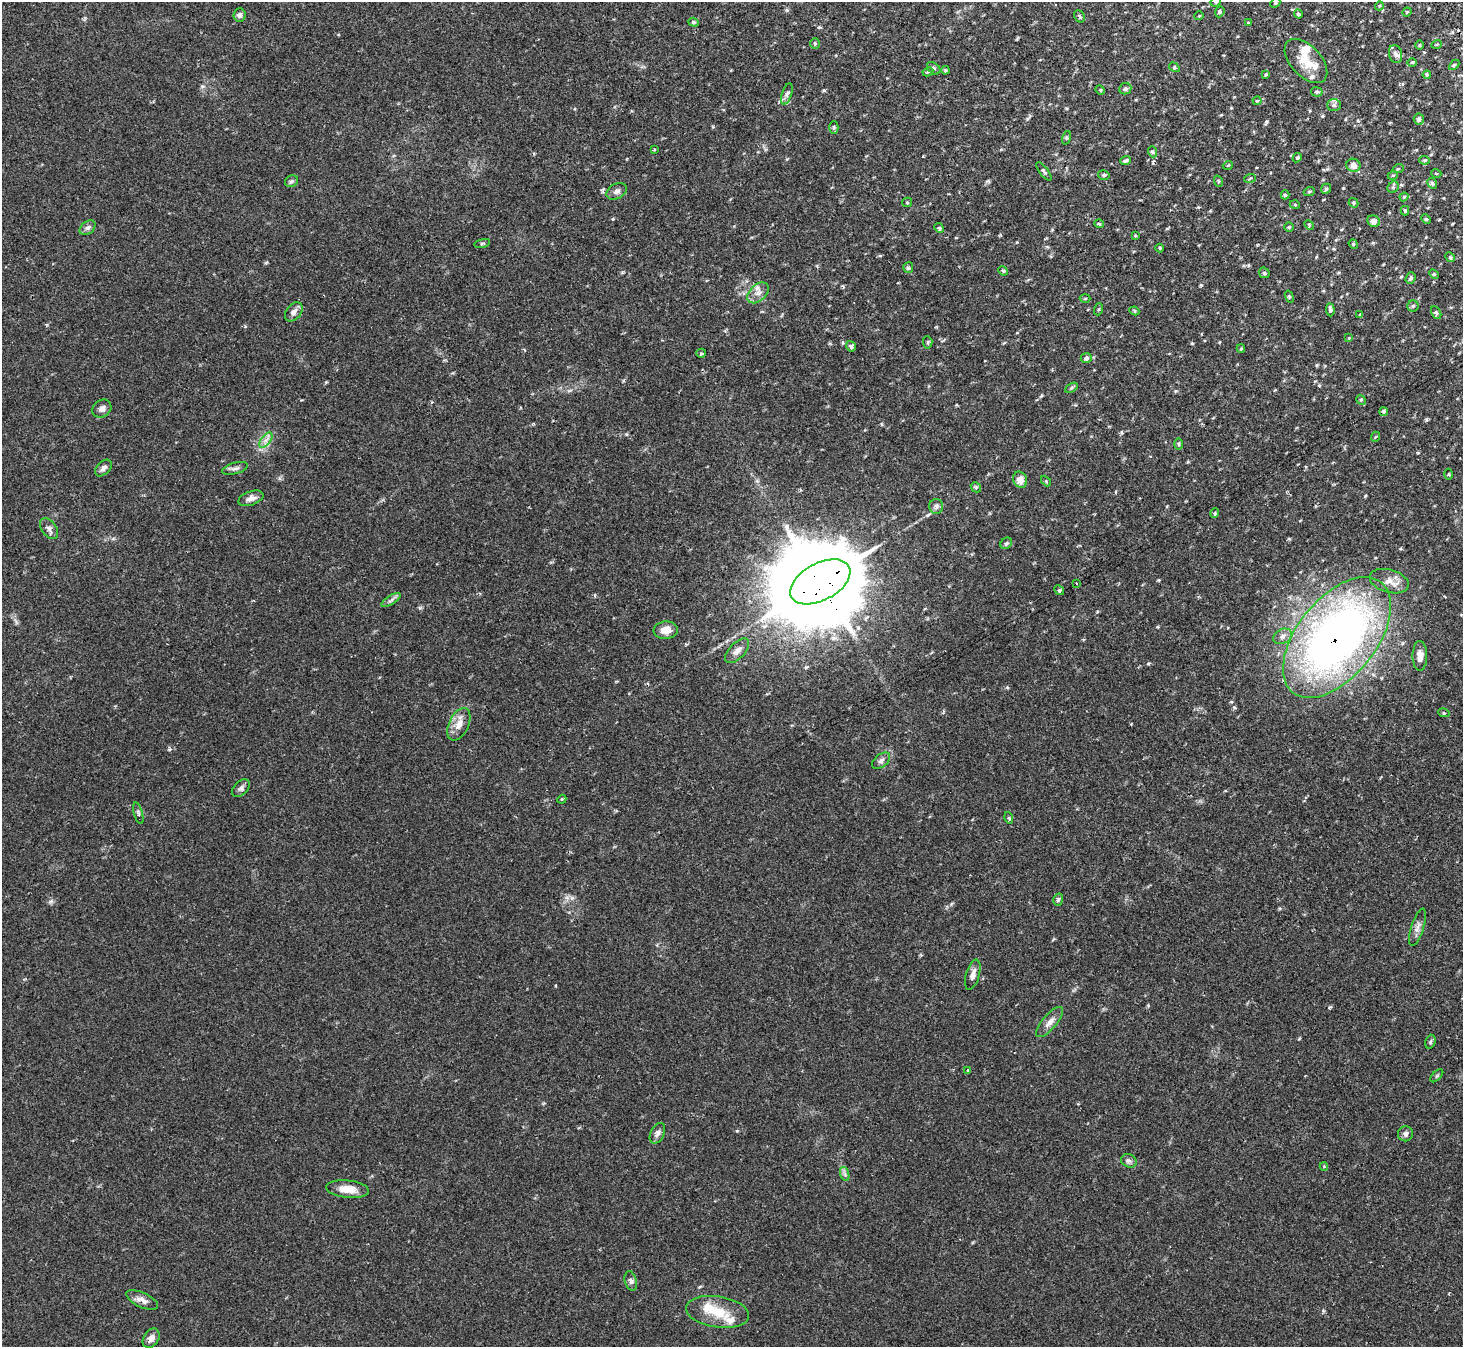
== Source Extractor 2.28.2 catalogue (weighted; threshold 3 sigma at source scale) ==
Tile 10 of 4 x 4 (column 2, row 3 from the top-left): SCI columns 1516-2976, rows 1540-2884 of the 5948 x 5908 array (HDU 1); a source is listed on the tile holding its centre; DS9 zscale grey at full resolution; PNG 1465 x 1349 px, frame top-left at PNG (2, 2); each listed source drawn as its Kron ellipse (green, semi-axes under 4 px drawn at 4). Shown black and unused: <1% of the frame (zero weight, under 2 of 3 exposures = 3% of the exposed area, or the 3 px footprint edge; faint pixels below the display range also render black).
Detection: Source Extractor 2.28.2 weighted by HDU 2 'WHT'; one run over the whole footprint, this tile lists its part. Background 0.0546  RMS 0.0051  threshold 0.023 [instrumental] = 3 sigma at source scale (4.5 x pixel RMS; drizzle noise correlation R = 1.50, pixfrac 1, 0.05/0.05 arcsec/px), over >= 5 px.
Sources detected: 153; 9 inside a brighter listed object's ellipse — not listed separately; the other 144 listed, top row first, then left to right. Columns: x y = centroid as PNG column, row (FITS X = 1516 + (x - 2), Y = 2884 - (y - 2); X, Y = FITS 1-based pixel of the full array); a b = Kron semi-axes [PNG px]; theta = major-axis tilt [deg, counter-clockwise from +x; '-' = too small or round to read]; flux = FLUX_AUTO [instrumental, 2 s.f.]
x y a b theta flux
1216 2 5 4 - 0.61
1275 3 5 4 - 0.52
1379 6 4 3 - 0.4
1220 12 6 4 69 0.85
1407 12 5 4 - 0.48
1298 14 4 4 - 0.94
239 15 7 6 - 1.6
1079 16 6 5 - 1
1199 16 5 3 - 0.36
694 22 5 4 - 0.7
1248 23 4 3 - 0.56
815 44 5 4 - 0.63
1437 44 5 3 - 0.44
1420 45 5 3 - 0.48
1395 54 9 6 -77 1.7
1306 61 26 15 -47 11
1412 62 5 3 - 0.5
1454 65 6 4 44 0.65
1174 67 6 3 -33 0.57
934 68 7 5 -41 1.2
945 70 4 3 - 0.54
928 72 5 4 - 0.67
1266 74 4 3 - 0.47
1427 75 4 3 - 0.66
1125 89 6 5 - 1.3
1100 90 5 4 - 0.54
1317 92 6 4 -9 0.86
787 94 11 5 72 1.4
1257 101 4 4 - 0.46
1334 105 7 6 - 1.3
1419 119 5 5 - 1.5
834 127 6 4 89 0.86
1066 138 7 4 72 0.74
654 149 3 2 - 0.42
1153 152 6 4 -68 0.77
1297 158 5 4 - 0.87
1424 160 5 4 - 0.59
1126 161 5 4 - 1.1
1228 165 5 3 - 0.44
1353 165 7 6 - 3.9
1398 169 6 3 20 0.54
1044 171 11 4 -53 1.2
1436 173 5 3 - 0.4
1104 175 6 4 -13 0.88
1393 175 5 3 - 0.45
1250 178 6 3 21 0.57
292 181 7 5 32 0.97
1218 181 6 3 -72 0.63
1432 183 6 4 -57 1.1
1393 187 6 5 - 0.83
1326 189 5 4 - 0.72
617 191 11 7 28 2.1
1309 192 5 3 - 0.46
1285 195 4 4 - 0.66
1404 197 4 4 - 0.47
907 202 5 4 - 0.62
1353 203 5 4 - 0.61
1295 205 5 3 - 0.51
1405 211 4 4 - 0.96
1426 219 5 3 - 0.63
1374 221 6 5 - 2.9
1099 224 5 4 - 0.61
1309 225 5 4 - 0.62
1289 227 4 4 - 0.67
88 228 9 6 39 1.6
939 228 5 4 - 0.68
1135 236 3 3 - 0.49
482 243 8 3 13 0.71
1353 244 5 4 - 0.55
1160 248 4 4 - 0.59
1450 257 5 4 - 0.7
908 268 5 5 - 0.95
1003 271 5 4 - 0.65
1264 273 6 4 -45 0.82
1434 274 5 4 - 0.7
1411 278 6 4 69 1.1
758 293 12 8 43 3.4
1289 297 6 4 -71 0.66
1085 299 5 3 - 0.45
1413 306 6 5 - 0.86
1099 309 6 4 71 0.63
1330 310 6 4 -85 1.3
1134 311 5 4 - 0.77
294 312 11 7 51 2.2
1436 313 7 4 -62 1.1
1360 314 3 3 - 0.77
1349 338 4 3 - 0.38
928 342 6 4 -85 0.76
851 346 5 4 - 1.2
1241 349 4 4 - 0.5
701 353 5 4 - 0.62
1086 358 5 5 - 1.5
1071 388 7 4 31 0.71
1361 400 5 4 - 0.61
102 409 10 8 36 2.4
1383 412 4 3 - 0.94
1375 437 5 3 - 0.41
266 440 9 4 53 2.1
1178 444 6 4 -90 0.69
103 468 10 6 43 1.7
235 468 13 5 15 1.8
1449 474 5 3 - 0.53
1020 480 8 7 - 4.2
1046 481 6 4 -47 0.68
976 487 5 4 - 0.77
251 498 13 7 18 2.7
936 506 7 7 - 1.7
1215 513 5 3 - 0.5
49 529 12 7 -53 2
1006 543 6 5 - 0.86
1389 581 20 11 -15 5.5
820 582 32 18 28 12000
1076 583 3 2 - 0.79
1059 590 5 4 - 0.79
391 600 11 4 32 1.6
666 630 12 9 5 5
1282 636 10 7 29 2.3
1337 637 71 39 51 310
737 651 15 7 46 3.2
1420 656 15 7 -90 4.7
1444 713 5 3 - 0.53
459 724 17 10 64 5.3
881 761 10 6 38 1.7
241 788 10 7 45 1.6
562 799 4 3 - 0.46
138 813 11 4 -74 1.1
1009 818 6 3 -73 0.64
1058 900 6 5 - 1
1418 927 19 6 72 2.7
973 975 15 6 74 2.7
1050 1022 19 7 50 3.3
1430 1042 7 5 73 0.84
968 1070 4 2 - 0.49
1437 1076 8 3 45 0.63
657 1133 11 6 64 2
1406 1134 7 7 - 1.8
1129 1161 8 6 -24 1.3
1324 1167 4 4 - 0.61
845 1174 7 4 -71 1.2
348 1189 21 8 -6 6.4
631 1281 10 6 -75 1.6
142 1300 17 7 -25 3.3
717 1312 32 15 -8 13
151 1338 11 7 57 3
Overlapping masked pixels (flux is a lower limit): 2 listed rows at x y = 820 582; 1337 637
Isophote crosses this tile's border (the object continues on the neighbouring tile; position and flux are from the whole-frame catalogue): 1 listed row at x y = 1216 2
Unlisted compact peaks at least as high as the median listed source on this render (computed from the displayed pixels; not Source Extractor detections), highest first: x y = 737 1131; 572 898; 824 90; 1426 420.